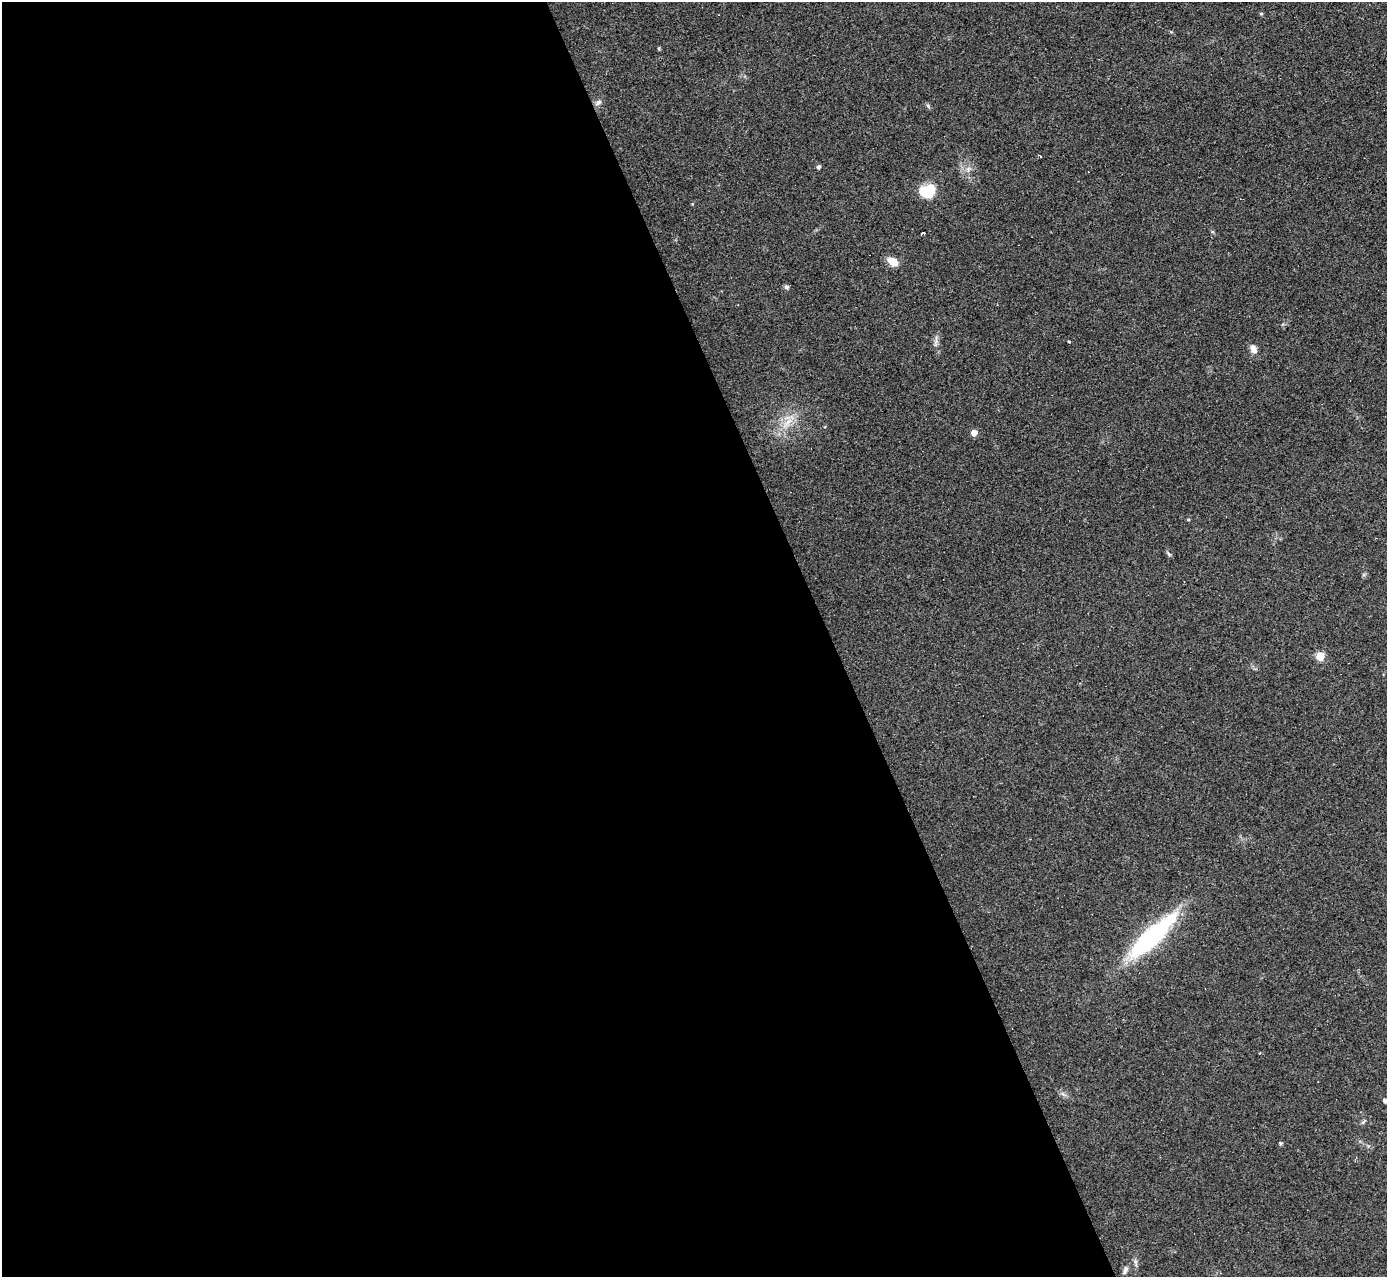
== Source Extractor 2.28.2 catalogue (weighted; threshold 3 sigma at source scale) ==
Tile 9 of 4 x 4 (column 1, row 3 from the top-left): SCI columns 4-1388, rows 1426-2700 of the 5544 x 5527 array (HDU 1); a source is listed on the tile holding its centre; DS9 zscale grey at full resolution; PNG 1389 x 1279 px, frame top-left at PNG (2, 2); no overlay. Shown black and unused: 60% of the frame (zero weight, under 2 of 3 exposures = <1% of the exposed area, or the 3 px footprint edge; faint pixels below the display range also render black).
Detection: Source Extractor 2.28.2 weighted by HDU 2 'WHT'; one run over the whole footprint, this tile lists its part. Background 0.0836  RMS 0.0078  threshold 0.035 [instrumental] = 3 sigma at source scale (4.5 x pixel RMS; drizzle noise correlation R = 1.50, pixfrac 1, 0.05/0.05 arcsec/px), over >= 5 px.
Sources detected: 24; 1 cosmic-ray / hot-pixel residue — not listed; the other 23 listed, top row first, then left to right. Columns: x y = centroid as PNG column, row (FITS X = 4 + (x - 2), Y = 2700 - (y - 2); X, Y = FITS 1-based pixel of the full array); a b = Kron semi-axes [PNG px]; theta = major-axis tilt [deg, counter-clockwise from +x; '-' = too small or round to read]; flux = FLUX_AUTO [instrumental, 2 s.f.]
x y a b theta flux
1261 14 5 3 - 0.8
659 48 5 3 - 0.75
598 103 10 5 32 2.3
928 106 7 4 -46 1.3
1040 156 4 2 - 0.54
818 167 4 4 - 2.1
968 169 7 4 72 1.8
926 192 17 13 14 22
892 262 10 7 -33 12
787 288 7 4 8 1.5
936 340 14 5 85 2.9
1069 342 3 3 - 0.9
1253 349 11 7 -66 4.8
788 422 19 6 42 8.3
974 433 5 5 - 7.2
1188 520 5 3 - 0.74
1169 554 6 5 - 1.3
1320 656 5 5 - 26
1152 936 67 17 43 98
1385 1101 5 4 - 1.8
1363 1122 7 4 45 1.2
1280 1143 5 4 - 1
1125 1270 12 5 68 2.5
Isophote crosses this tile's border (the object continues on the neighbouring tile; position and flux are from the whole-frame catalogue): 1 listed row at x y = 1385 1101